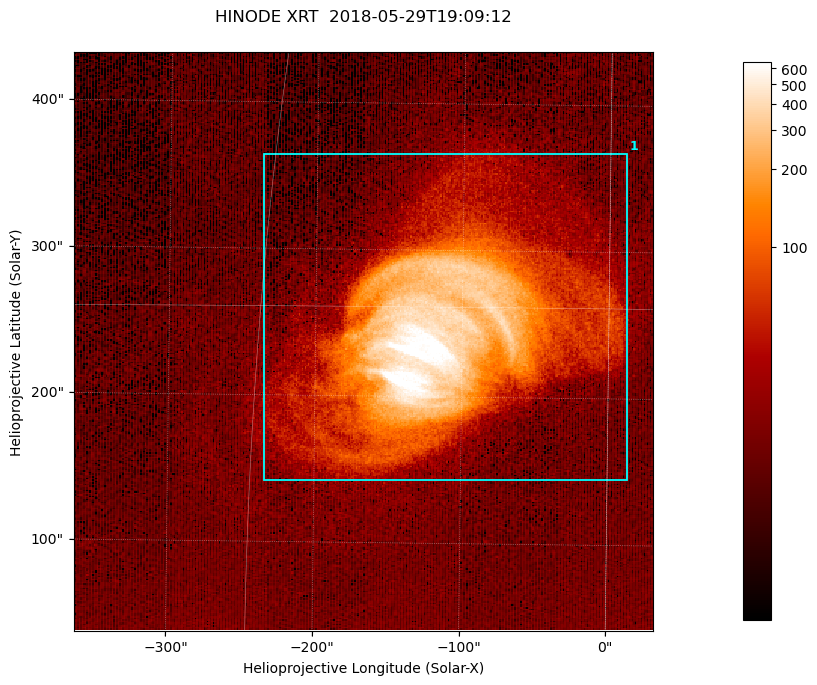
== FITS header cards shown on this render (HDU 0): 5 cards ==
TELESCOP= 'HINODE'
INSTRUME= 'XRT'
DATE_OBS= '2018-05-29T19:09:12.582'
CTYPE1  = 'Solar-X'
CTYPE2  = 'Solar-Y'

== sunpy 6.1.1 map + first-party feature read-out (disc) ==
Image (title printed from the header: HINODE XRT  2018-05-29T19:09:12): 384 x 384 px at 1.03 arcsec/px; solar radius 946 arcsec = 920 px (partial field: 5.5% of the solar disc is inside the frame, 100% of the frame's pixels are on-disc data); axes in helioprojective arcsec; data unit not stated in the header (colour bar unlabelled)
Orientation: roll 0.7 deg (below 1 deg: not rotated)
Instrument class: DISC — disc imager (sunpy class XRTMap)
Bright regions (active regions / flare kernels): reference = the on-disc median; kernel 3 px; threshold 5 sigma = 12.4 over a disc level ~43.8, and >= 1.15x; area >= 147 px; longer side >= 5 px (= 5.1 arcsec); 1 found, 1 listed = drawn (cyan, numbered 1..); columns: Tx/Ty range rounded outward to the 5 arcsec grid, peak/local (2 s.f.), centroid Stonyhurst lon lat
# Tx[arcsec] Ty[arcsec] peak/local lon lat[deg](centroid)
1 -240..15 140..370 19 -7 +14